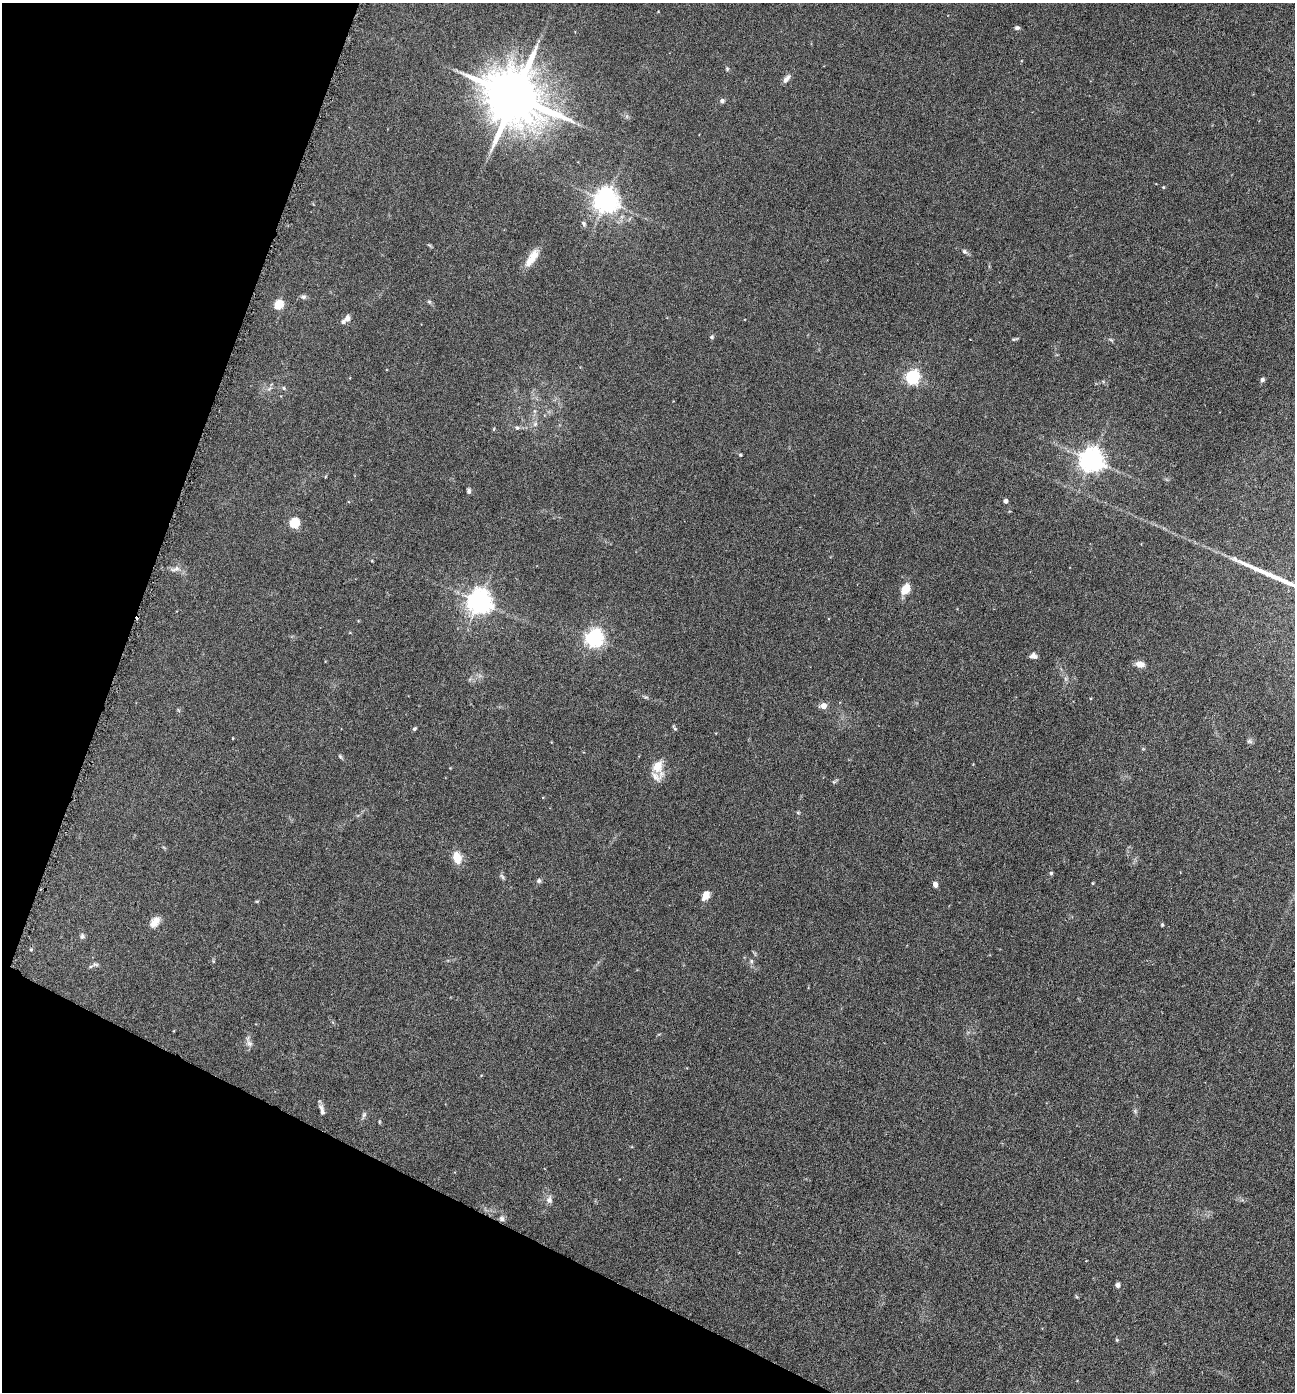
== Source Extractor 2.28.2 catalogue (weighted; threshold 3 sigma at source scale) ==
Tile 9 of 4 x 4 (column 1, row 3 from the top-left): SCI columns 280-1572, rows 1396-2785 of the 5592 x 5569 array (HDU 1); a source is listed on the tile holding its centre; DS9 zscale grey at full resolution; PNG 1297 x 1394 px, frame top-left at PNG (2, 3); no overlay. Shown black and unused: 20% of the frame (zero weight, under 3 of 6 exposures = <1% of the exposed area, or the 3 px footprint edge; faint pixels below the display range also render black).
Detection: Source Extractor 2.28.2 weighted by HDU 2 'WHT'; one run over the whole footprint, this tile lists its part. Background 0.117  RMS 0.0071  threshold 0.0289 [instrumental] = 3 sigma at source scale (4.09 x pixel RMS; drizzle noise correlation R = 1.36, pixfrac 0.8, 0.05/0.05 arcsec/px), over >= 5 px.
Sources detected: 72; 1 long thin detection or spike segment (spike, bleed or trail) — not listed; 2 inside a brighter listed object's ellipse — not listed separately; the other 69 listed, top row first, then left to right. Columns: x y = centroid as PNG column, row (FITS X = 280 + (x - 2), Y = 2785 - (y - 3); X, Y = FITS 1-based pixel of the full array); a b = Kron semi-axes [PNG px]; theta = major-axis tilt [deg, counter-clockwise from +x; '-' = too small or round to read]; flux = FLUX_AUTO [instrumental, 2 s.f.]
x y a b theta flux
1017 28 6 5 - 1.5
727 69 5 4 - 0.81
787 79 13 6 52 2.9
514 96 17 14 -33 4800
722 101 6 6 - 1.6
1163 187 4 4 - 0.59
606 201 8 7 - 610
584 224 8 5 -60 1.5
964 251 7 6 - 1.5
531 258 26 9 56 9.7
303 297 8 6 -10 1.6
429 301 6 4 -1 0.93
278 305 5 5 - 34
347 318 8 7 - 2.9
712 337 6 5 - 1
1015 339 10 3 15 0.84
1111 340 7 4 -36 0.93
912 377 6 6 - 140
1262 379 6 5 - 1.5
284 388 6 4 -49 0.95
269 389 7 4 20 1.3
535 411 6 4 -90 1.3
535 424 6 6 - 1.7
517 428 5 5 - 1.1
493 429 5 3 - 0.65
740 455 5 4 - 0.7
1091 460 7 7 - 600
325 477 5 3 - 0.47
469 491 6 4 -83 1.5
1005 501 4 4 - 3.2
294 523 5 5 - 44
372 561 4 3 - 0.5
175 569 16 6 13 3.1
906 589 8 6 59 14
479 602 8 7 - 640
594 638 7 6 - 260
1033 656 8 6 -5 2.9
1140 664 8 6 -7 6.6
645 697 7 5 -10 1
823 706 5 5 - 8.1
674 728 9 3 -52 0.98
414 729 5 4 - 1.1
1249 741 8 6 -15 1.4
340 756 7 4 -62 0.97
658 766 17 13 -82 11
834 782 6 4 -17 0.82
798 812 6 4 -1 0.75
457 857 13 9 -75 9.3
1051 873 5 5 - 0.91
502 876 9 4 -62 1.3
539 881 6 6 - 1.3
1092 883 5 3 - 0.55
935 885 6 5 - 2.6
706 895 9 6 63 6.4
257 901 5 3 - 0.62
155 922 15 9 52 5.7
1162 925 5 4 - 0.67
82 936 7 6 - 1.6
31 949 5 4 - 0.68
751 961 6 5 - 1.2
95 964 9 4 -1 1.3
249 1043 12 8 -55 2.7
322 1109 14 5 -72 2.7
364 1115 9 5 69 1.5
379 1122 5 3 - 0.61
549 1200 11 8 78 2.9
502 1219 8 7 - 2
1117 1285 5 5 - 2.5
1117 1340 5 4 - 0.68